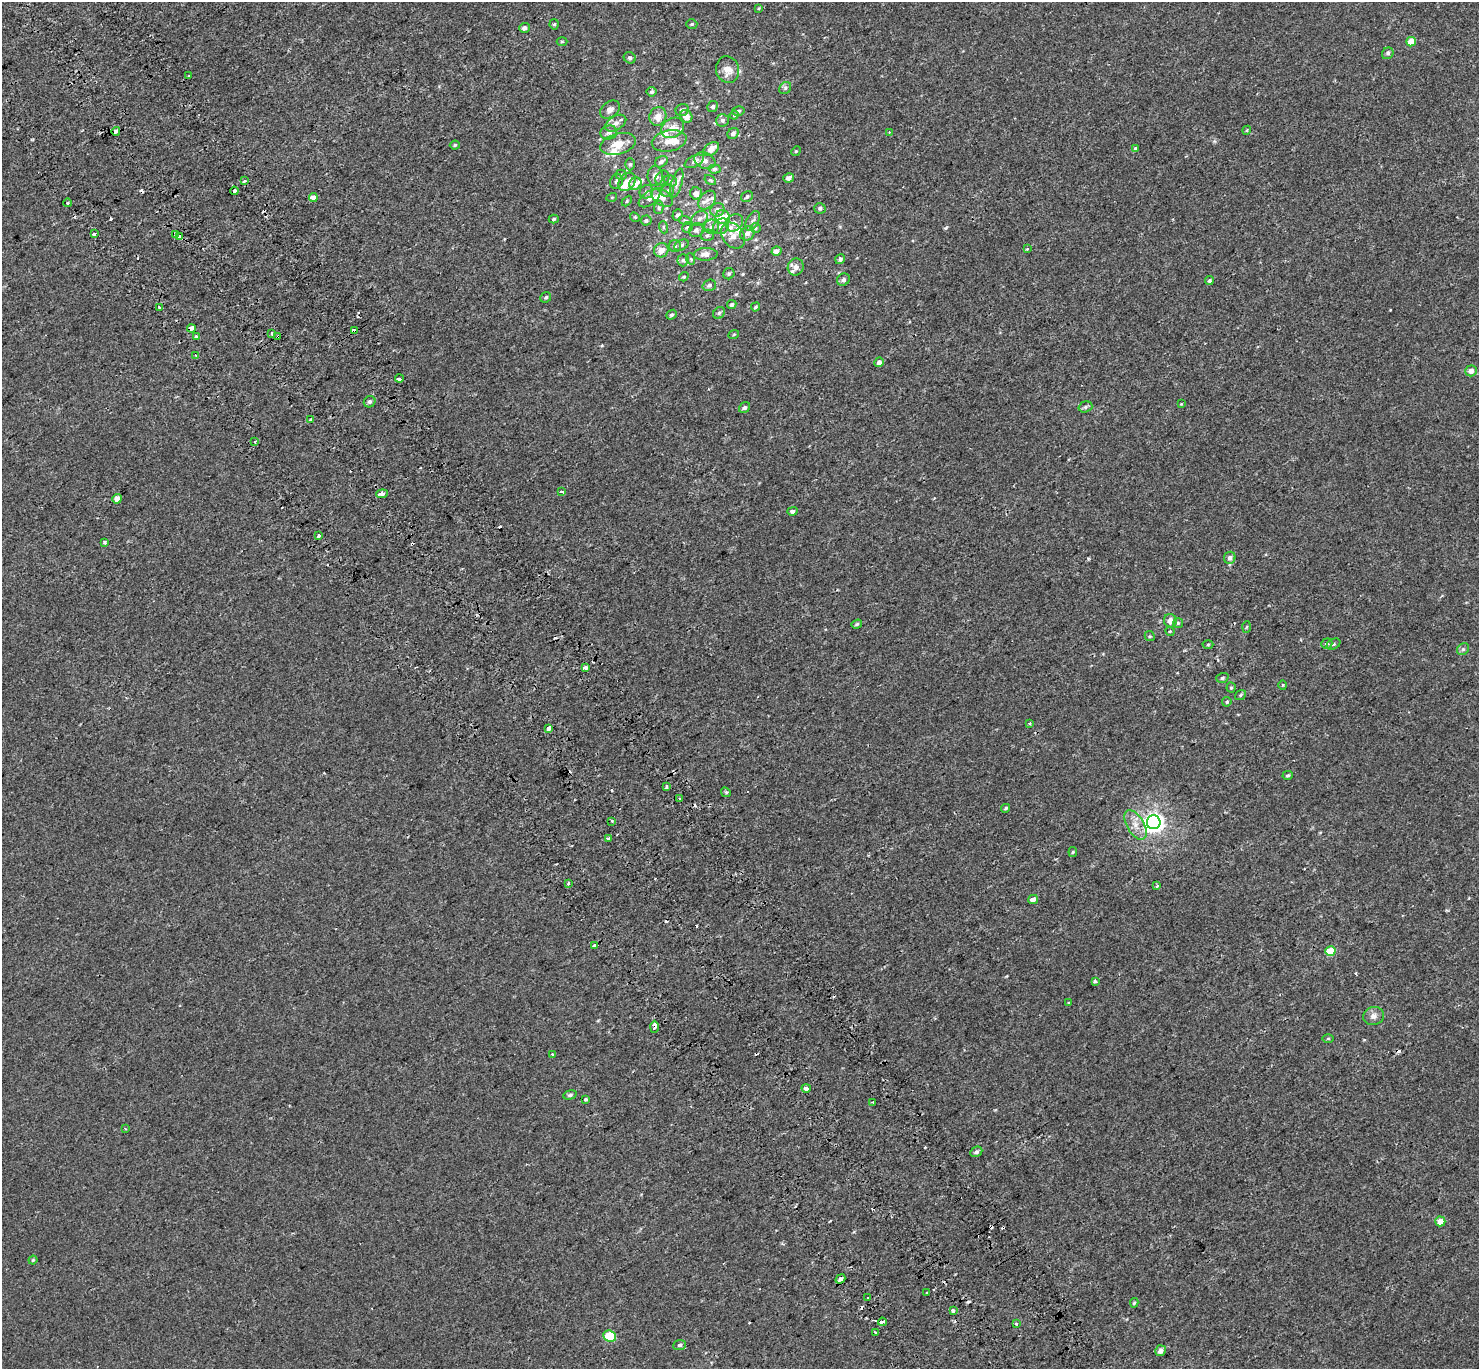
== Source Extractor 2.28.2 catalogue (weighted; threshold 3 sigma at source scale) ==
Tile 11 of 4 x 4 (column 3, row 3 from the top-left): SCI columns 3033-4509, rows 1600-2966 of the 6079 x 5979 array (HDU 1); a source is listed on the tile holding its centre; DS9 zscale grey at full resolution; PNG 1481 x 1371 px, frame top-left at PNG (2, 2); each listed source drawn as its Kron ellipse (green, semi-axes under 4 px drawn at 4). Shown black and unused: <1% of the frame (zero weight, under 2 of 3 exposures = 5% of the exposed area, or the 3 px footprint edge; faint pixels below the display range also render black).
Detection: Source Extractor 2.28.2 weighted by HDU 2 'WHT'; one run over the whole footprint, this tile lists its part. Background 0.00379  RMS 0.0027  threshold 0.012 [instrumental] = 3 sigma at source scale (4.5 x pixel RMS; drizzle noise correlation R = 1.50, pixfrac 1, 0.0396/0.0396 arcsec/px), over >= 5 px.
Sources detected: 227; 25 cosmic-ray / hot-pixel residue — neither listed nor drawn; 15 inside a brighter listed object's ellipse — not listed separately; the other 187 listed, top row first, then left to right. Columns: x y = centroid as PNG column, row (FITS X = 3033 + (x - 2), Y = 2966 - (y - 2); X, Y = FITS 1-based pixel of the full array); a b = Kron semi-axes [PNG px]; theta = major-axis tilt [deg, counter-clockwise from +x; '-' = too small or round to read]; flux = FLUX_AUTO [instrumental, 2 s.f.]
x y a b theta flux
759 8 4 4 - 0.24
554 24 5 4 - 0.35
692 24 5 4 - 0.34
524 28 5 5 - 0.97
562 42 5 3 - 0.27
1411 42 5 4 - 4
1388 53 6 5 - 0.5
630 58 6 5 - 0.48
727 70 13 11 -73 3
189 76 3 3 - 0.93
785 88 6 5 - 0.47
652 92 5 5 - 0.45
713 107 5 5 - 0.63
610 110 11 8 35 1.2
682 110 7 6 - 0.69
738 111 6 4 14 0.42
734 115 4 4 - 0.3
658 116 9 8 - 2.1
686 116 6 5 - 1.9
723 120 6 6 - 0.64
616 123 11 7 30 1.4
672 128 12 9 33 2.4
1247 130 4 3 - 0.24
116 131 4 3 - 2
889 132 3 3 - 0.16
609 133 8 7 - 0.93
733 133 6 5 - 0.86
669 141 17 10 11 2.9
618 144 18 10 15 3.5
455 145 5 4 - 0.36
711 149 9 5 36 1.7
1136 149 4 3 - 0.6
796 151 5 4 - 0.25
694 161 10 5 28 0.8
705 161 11 7 -22 1.3
661 162 7 5 35 0.65
630 164 6 5 - 0.38
714 169 6 4 5 0.47
621 175 5 5 - 0.37
655 176 10 7 -88 1.4
662 178 8 6 51 0.85
789 178 5 4 - 1
710 180 6 4 -32 0.34
244 181 3 3 - 1.5
616 181 7 6 - 0.68
670 181 6 5 - 0.53
627 182 10 7 49 3
677 183 15 5 74 1.2
635 184 7 5 45 2.1
234 191 4 3 - 2.8
668 191 7 6 - 0.66
646 192 7 6 - 0.64
696 193 6 5 - 1.6
612 197 5 3 - 0.21
662 197 12 7 -35 1.5
747 197 6 5 - 0.55
313 198 4 4 - 1.8
649 198 12 6 36 1.4
707 200 10 7 51 1.4
627 201 6 4 46 0.3
68 203 4 3 - 0.23
659 208 6 5 - 0.38
820 208 5 5 - 0.58
717 210 7 6 - 1.3
677 215 6 5 - 0.68
635 217 5 4 - 0.33
723 217 7 7 - 2.3
554 219 5 4 - 0.38
700 219 9 7 37 0.95
646 220 5 5 - 0.42
685 220 6 4 -18 0.29
753 221 11 6 62 0.82
734 223 10 7 47 1.3
721 226 9 7 40 1.1
663 227 6 4 -71 0.31
687 227 6 5 - 0.36
712 227 7 7 - 0.98
756 228 5 5 - 0.35
696 230 7 6 - 0.88
747 233 7 7 - 1.1
94 234 3 3 - 1.5
176 235 4 3 - 2.5
707 235 6 5 - 0.51
733 236 14 10 -54 2.4
180 237 4 3 - 3.6
681 245 7 5 27 0.46
675 246 6 6 - 0.52
1027 248 3 3 - 0.64
661 250 7 7 - 2.3
776 251 5 4 - 1.9
706 254 12 6 2 1.7
691 259 6 3 -72 0.26
840 259 5 4 - 0.56
683 260 6 5 - 0.57
796 267 8 8 - 1.2
729 274 6 5 - 0.48
684 277 5 4 - 0.33
843 280 7 6 - 0.61
1209 281 4 4 - 0.36
709 285 7 5 19 0.57
546 297 6 5 - 0.44
732 305 5 4 - 0.45
756 307 5 3 - 0.34
159 308 4 3 - 1.5
719 313 6 5 - 0.49
671 315 5 4 - 0.53
191 328 4 3 - 3.6
354 331 4 3 - 4.8
272 334 3 3 - 0.48
734 334 5 3 - 0.24
196 336 3 3 - 1.4
278 336 2 2 - 0.36
196 356 3 2 - 0.24
879 362 5 4 - 0.85
1471 371 6 5 - 1.5
399 379 4 3 - 0.86
370 402 6 5 - 0.53
1181 404 4 4 - 0.2
1085 407 7 5 17 0.52
745 408 6 5 - 0.57
311 420 3 3 - 1.2
255 442 3 3 - 0.58
562 491 3 3 - 1.5
382 494 6 3 7 2.2
117 499 4 4 - 2.5
792 511 5 4 - 0.58
319 536 3 3 - 0.52
105 542 3 3 - 1.5
1230 558 6 5 - 0.92
1170 621 7 6 - 1.8
1178 623 5 5 - 0.34
857 624 5 4 - 0.37
1247 627 6 4 87 0.27
1170 631 5 4 - 0.3
1150 636 5 4 - 0.32
1208 644 5 3 - 0.26
1327 644 6 5 - 0.46
1334 644 7 5 28 0.44
1463 649 6 5 - 0.51
585 668 4 3 - 2
1222 678 6 4 18 0.38
1283 685 4 4 - 0.25
1231 688 5 4 - 0.31
1240 695 6 4 38 0.33
1227 702 5 4 - 0.4
1030 723 4 3 - 0.31
549 729 3 3 - 2.7
1288 775 5 4 - 0.34
666 787 3 3 - 0.9
726 792 5 4 - 0.4
679 799 3 3 - 0.31
1006 808 4 3 - 0.44
612 821 3 2 - 0.26
1154 822 7 7 - 130
1135 825 16 8 -59 2.6
608 839 3 3 - 2.4
1073 852 5 4 - 0.26
568 883 3 3 - 0.85
1157 886 3 3 - 0.81
1033 899 5 4 - 1.3
595 946 4 3 - 3.2
1330 951 5 5 - 7.3
1095 981 4 3 - 0.69
1069 1002 4 2 - 0.19
1374 1016 10 9 - 1.4
654 1027 6 4 90 4.4
1328 1039 5 3 - 0.25
552 1054 3 3 - 0.5
806 1088 4 3 - 2.2
570 1095 7 4 16 0.46
586 1099 3 3 - 0.35
873 1102 3 2 - 0.3
125 1128 4 2 - 0.21
976 1152 6 5 - 0.65
1440 1221 5 5 - 2.6
33 1260 4 4 - 0.29
840 1279 5 4 - 0.87
927 1292 3 2 - 0.38
868 1298 3 3 - 0.4
1134 1303 5 4 - 0.32
953 1311 3 3 - 4.9
882 1322 4 3 - 1.8
1016 1324 4 3 - 0.39
875 1332 3 2 - 0.93
610 1336 6 5 - 11
680 1345 6 5 - 0.57
1161 1351 5 5 - 1.4
Overlapping masked pixels (flux is a lower limit): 7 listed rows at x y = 116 131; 234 191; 191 328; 354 331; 278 336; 595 946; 654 1027
Unlisted compact peaks at least as high as the median listed source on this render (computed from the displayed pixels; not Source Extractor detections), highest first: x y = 946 228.